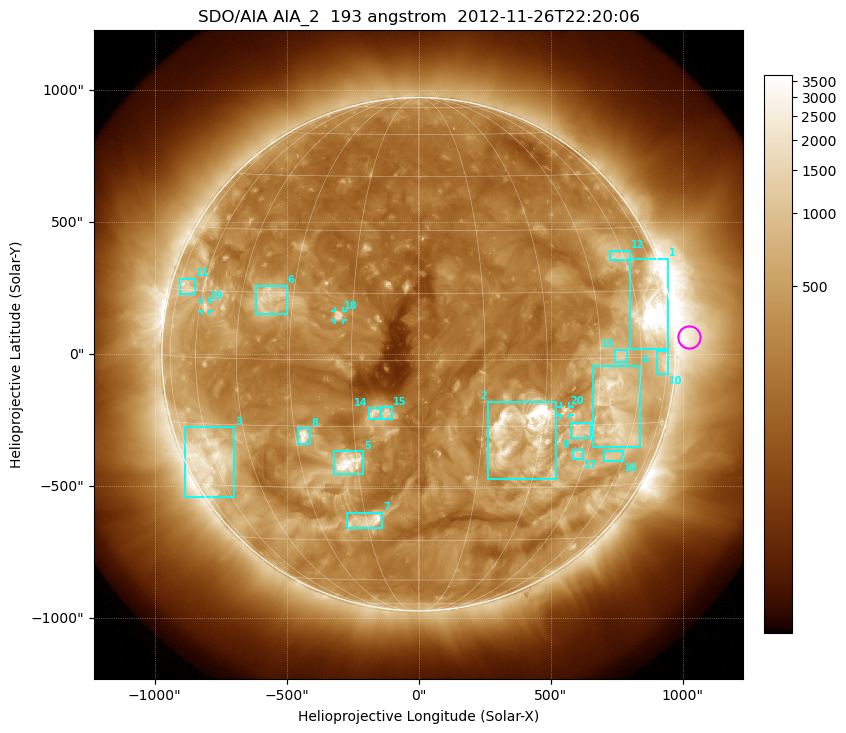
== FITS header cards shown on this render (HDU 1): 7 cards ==
TELESCOP= 'SDO/AIA'
INSTRUME= 'AIA_2'
WAVELNTH=                  193
WAVEUNIT= 'angstrom'
DATE-OBS= '2012-11-26T22:20:06.84'
CTYPE1  = 'HPLN-TAN'
CTYPE2  = 'HPLT-TAN'

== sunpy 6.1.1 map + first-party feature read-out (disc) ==
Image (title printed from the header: SDO/AIA AIA_2  193 angstrom  2012-11-26T22:20:06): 1024 x 1024 px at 2.4 arcsec/px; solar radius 973 arcsec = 405 px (full disc in frame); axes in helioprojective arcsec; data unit not stated in the header (colour bar unlabelled)
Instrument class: DISC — disc imager (sunpy class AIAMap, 193 A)
Bright regions (active regions / flare kernels): reference = the median radial profile (limb darkening/brightening removed); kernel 9 px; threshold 5 sigma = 690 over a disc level ~273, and >= 1.15x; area >= 12 px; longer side >= 10 px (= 24 arcsec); searched inside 0.97 R_sun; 24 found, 20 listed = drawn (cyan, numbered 1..; 3 of them under ~33 arcsec drawn as corner ticks so the feature stays visible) (cap 20 boxes per figure: the strongest are kept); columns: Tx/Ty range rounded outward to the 5 arcsec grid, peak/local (2 s.f.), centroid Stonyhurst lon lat
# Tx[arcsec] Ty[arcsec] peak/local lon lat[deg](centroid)
1 800..945 20..365 18 +66 +10
2 260..520 -475..-180 26 +25 -16
3 -885..-695 -545..-275 7.1 -62 -23
4 660..840 -350..-40 8.4 +51 -11
5 -320..-210 -455..-365 15 -17 -24
6 -620..-500 150..260 5.4 -37 +14
7 -270..-135 -660..-600 9.8 -15 -39
8 -455..-410 -340..-280 10 -28 -17
9 575..655 -320..-260 5.4 +41 -16
10 900..945 -80..15 4.4 +72 -1
11 -905..-845 225..285 4.6 -70 +16
12 725..800 355..390 4.1 +58 +23
13 745..790 -30..20 4.2 +52 +1
14 -190..-145 -245..-205 6.6 -10 -12
15 -145..-100 -245..-200 6.2 -7 -12
16 700..775 -405..-365 3.7 +55 -23
17 580..625 -395..-360 4.6 +42 -22
18 -320..-285 130..165 6.8 -18 +10
19 -820..-795 160..200 5.1 -58 +11
20 540..570 -230..-200 6.2 +35 -12
Off-limb structures (1.02-1.3 R_sun): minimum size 162 px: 3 found; the strongest spans PA ~235..305 deg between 1.02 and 1.3 R_sun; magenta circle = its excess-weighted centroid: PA ~275 deg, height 1.06 R_sun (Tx ~1025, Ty ~65 arcsec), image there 4.3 x the reference